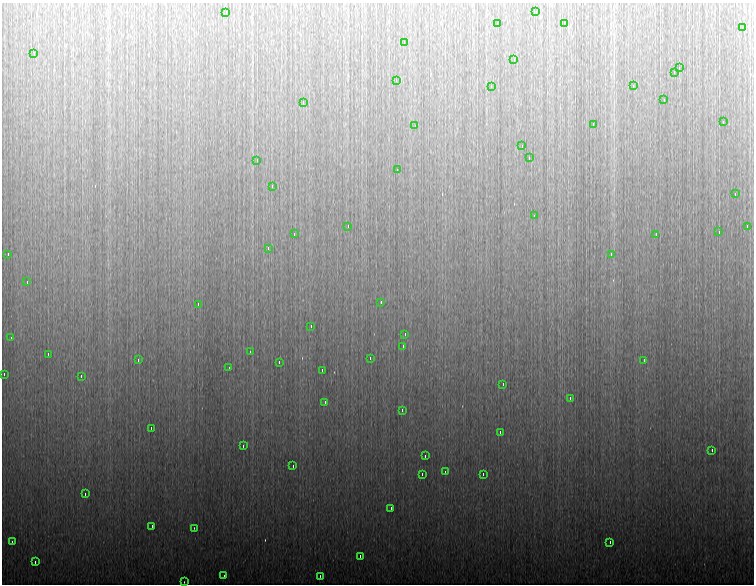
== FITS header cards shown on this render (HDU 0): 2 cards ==
NAXIS1  =                  752 / length of data axis 1
NAXIS2  =                  582 / length of data axis 2

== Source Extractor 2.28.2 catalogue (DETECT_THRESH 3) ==
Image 752 x 582 px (HDU 0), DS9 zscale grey, 1 PNG px = 1 image px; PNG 756 x 586 px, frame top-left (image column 1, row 582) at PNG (2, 3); each listed source drawn as its Kron ellipse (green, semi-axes under 4 px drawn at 4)
Background 884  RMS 8.2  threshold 24.6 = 3 sigma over >= 5 px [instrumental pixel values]
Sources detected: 74; all 74 listed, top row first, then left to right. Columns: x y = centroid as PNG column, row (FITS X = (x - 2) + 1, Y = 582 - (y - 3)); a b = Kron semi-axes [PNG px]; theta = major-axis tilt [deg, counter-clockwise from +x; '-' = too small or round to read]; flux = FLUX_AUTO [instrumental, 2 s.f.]
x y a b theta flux
226 12 3 2 - 1000
536 12 3 2 - 950
497 24 3 2 - 600
564 24 3 2 - 990
742 28 3 2 - 1100
404 42 3 2 - 950
34 54 3 2 - 510
514 60 4 2 - 2600
679 68 3 2 - 500
674 72 3 2 - 45000
396 80 3 2 - 1000
491 86 3 2 - 980
633 86 3 2 - 900
664 100 3 2 - 2200
303 102 3 2 - 700
723 122 3 2 - 960
593 124 3 2 - 2200
415 126 3 2 - 450
522 146 3 2 - 1200
529 158 3 2 - 870
257 160 3 2 - 710
397 170 3 2 - 460
272 186 3 2 - 920
735 194 3 2 - 4700
534 216 4 2 - 1800
348 226 3 2 - 910
747 226 3 3 - 770
719 232 3 2 - 1300
294 234 3 2 - 490
656 234 3 3 - 460
268 248 3 2 - 1000
8 254 3 2 - 880
611 254 3 3 - 1200
27 282 3 2 - 800
381 302 3 2 - 1000
198 304 3 2 - 1200
311 326 3 2 - 920
405 334 3 2 - 900
11 338 3 2 - 3500
403 346 3 2 - 910
250 352 3 2 - 1000
48 354 3 2 - 850
370 358 3 2 - 1500
138 360 3 2 - 970
644 360 3 2 - 1000
279 362 3 2 - 770
229 368 3 2 - 1000
322 370 3 2 - 970
4 374 3 2 - 950
81 376 3 2 - 1100
503 384 3 2 - 1000
570 398 3 2 - 1300
325 402 3 2 - 1000
402 410 3 2 - 1100
151 428 3 2 - 1000
500 432 3 2 - 810
243 446 3 2 - 910
712 450 3 2 - 1100
425 456 3 2 - 1100
293 466 3 2 - 810
445 472 3 2 - 1000
422 474 3 2 - 630
483 474 3 2 - 7800
85 494 3 3 - 580
391 508 3 2 - 980
152 526 3 2 - 930
194 528 2 2 - 310
12 542 4 2 - 2100
610 542 3 2 - 1000
360 556 3 2 - 900
35 562 3 2 - 990
224 576 3 2 - 980
320 576 3 2 - 440
184 582 2 2 - 280